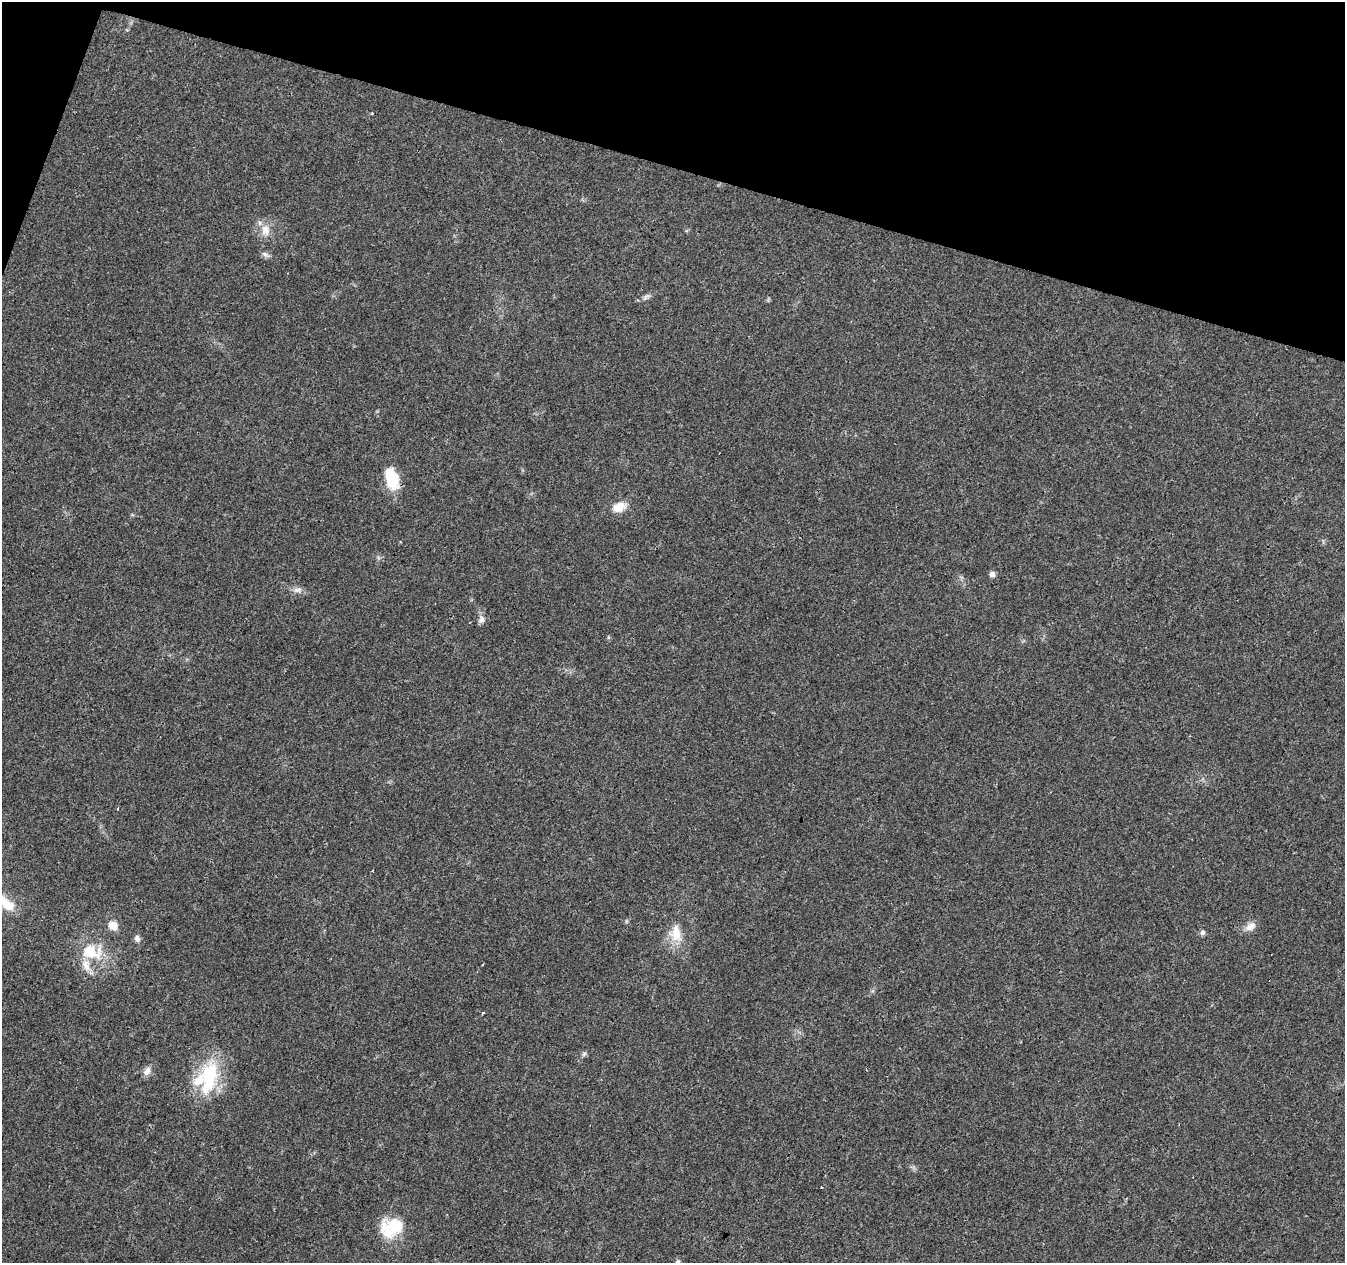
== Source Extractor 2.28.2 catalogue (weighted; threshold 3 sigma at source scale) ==
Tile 2 of 4 x 4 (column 2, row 1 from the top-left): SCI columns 1344-2686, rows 3996-5256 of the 5378 x 5534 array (HDU 1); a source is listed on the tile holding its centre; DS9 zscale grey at full resolution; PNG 1347 x 1265 px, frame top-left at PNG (2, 2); no overlay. Shown black and unused: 14% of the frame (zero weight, under 3 of 4 exposures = <1% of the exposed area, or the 3 px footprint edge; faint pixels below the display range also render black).
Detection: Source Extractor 2.28.2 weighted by HDU 2 'WHT'; one run over the whole footprint, this tile lists its part. Background 0.0259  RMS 0.0032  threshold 0.0142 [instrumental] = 3 sigma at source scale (4.5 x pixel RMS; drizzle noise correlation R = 1.50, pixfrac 1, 0.0396/0.0396 arcsec/px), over >= 5 px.
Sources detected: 29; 3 cosmic-ray / hot-pixel residue — not listed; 4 inside a brighter listed object's ellipse — not listed separately; the other 22 listed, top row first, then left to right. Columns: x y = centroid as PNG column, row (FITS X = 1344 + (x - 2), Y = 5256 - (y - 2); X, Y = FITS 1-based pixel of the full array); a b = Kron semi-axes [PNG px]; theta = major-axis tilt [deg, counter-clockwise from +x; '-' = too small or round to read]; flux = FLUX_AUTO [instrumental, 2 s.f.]
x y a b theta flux
265 230 17 12 -84 3.9
265 255 11 6 -35 1.1
646 297 9 6 30 0.93
392 478 25 13 -71 11
619 507 17 11 21 4.3
992 574 7 7 - 1
297 590 13 7 9 1.6
481 619 10 8 67 1.4
8 905 20 14 -21 5.5
626 921 6 4 -72 0.38
113 925 12 10 -30 2.9
1250 926 15 9 38 2.4
1202 932 7 6 - 0.82
676 933 25 17 -83 6.7
137 938 8 7 - 1.2
91 952 31 20 -12 12
482 1013 3 3 - 2.1
584 1054 6 5 - 0.62
147 1071 13 8 61 1.7
209 1076 51 22 79 19
395 1225 36 21 1 10
678 1261 6 4 1 0.51